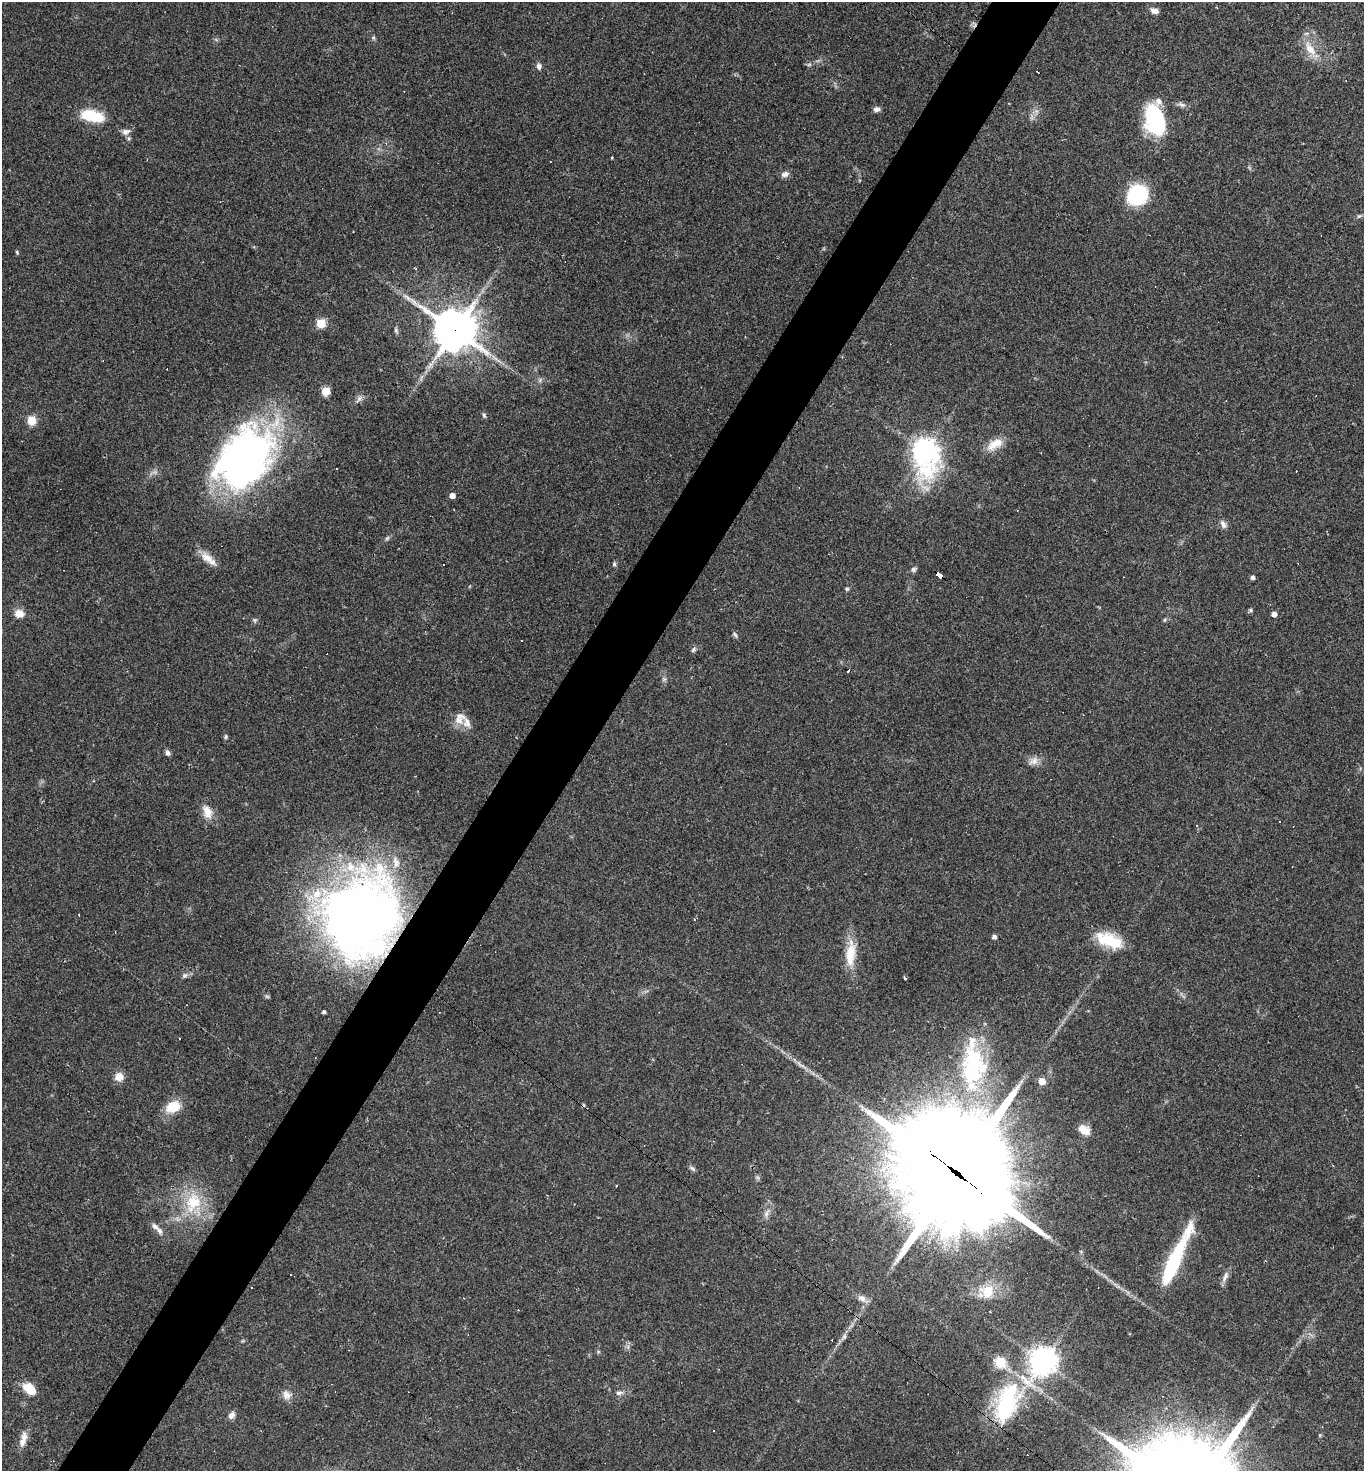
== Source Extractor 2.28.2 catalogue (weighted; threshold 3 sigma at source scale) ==
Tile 7 of 4 x 4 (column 3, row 2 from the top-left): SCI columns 2873-4234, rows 2940-4408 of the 5884 x 5878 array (HDU 1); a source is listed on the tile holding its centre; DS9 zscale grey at full resolution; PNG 1366 x 1473 px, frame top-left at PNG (2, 2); no overlay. Shown black and unused: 5% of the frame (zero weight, under 2 of 3 exposures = <1% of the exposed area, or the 3 px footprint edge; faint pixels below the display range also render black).
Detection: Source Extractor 2.28.2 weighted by HDU 2 'WHT'; one run over the whole footprint, this tile lists its part. Background 0.059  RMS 0.0059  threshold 0.0267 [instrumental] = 3 sigma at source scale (4.5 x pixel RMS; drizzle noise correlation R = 1.50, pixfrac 1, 0.05/0.05 arcsec/px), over >= 5 px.
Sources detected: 116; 1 too faint to see at this stretch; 1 inside a brighter object's white glare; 18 cosmic-ray / hot-pixel residue — not listed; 6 inside a brighter listed object's ellipse — not listed separately; the other 90 listed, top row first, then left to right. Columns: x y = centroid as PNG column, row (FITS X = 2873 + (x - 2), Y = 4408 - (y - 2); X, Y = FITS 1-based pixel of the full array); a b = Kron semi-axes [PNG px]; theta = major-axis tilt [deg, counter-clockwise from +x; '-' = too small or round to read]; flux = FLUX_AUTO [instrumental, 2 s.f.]
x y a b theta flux
1154 11 10 7 -13 3.2
373 37 6 5 - 0.95
1310 49 27 11 -58 10
539 66 8 6 -78 2.2
1182 105 12 7 -17 2.2
877 109 7 5 8 2.6
1036 111 8 6 -79 2.2
92 116 22 10 -11 26
1154 119 30 18 -77 59
126 132 11 7 21 2.9
129 138 7 5 -90 1.2
386 143 5 5 - 0.85
612 158 3 2 - 0.52
785 174 11 7 20 2.5
1137 195 17 16 - 62
220 202 3 2 - 0.34
1359 216 7 5 15 1.2
17 252 5 4 - 0.74
321 323 5 5 - 28
396 330 8 5 -80 1.3
455 330 14 13 - 2100
421 377 10 3 69 1.4
540 380 8 5 46 1.3
326 391 5 5 - 20
359 399 14 5 53 2.2
484 415 7 5 -72 1.1
31 420 5 5 - 25
995 444 24 11 31 9.4
925 451 13 9 -84 600
246 459 66 45 55 270
452 496 5 5 - 4
1223 524 13 8 -59 2.7
387 538 7 4 45 1.1
207 558 20 10 -35 7.4
443 564 3 3 - 3.6
614 564 6 5 - 1.1
913 569 7 7 - 1.5
939 575 7 4 -39 70
1253 577 4 4 - 1.7
847 589 6 5 - 0.96
1250 610 6 4 -15 0.99
19 614 11 9 -9 5.7
1274 614 4 4 - 3.8
254 620 6 5 - 1.1
1165 620 7 5 68 0.94
735 635 9 5 -49 1.3
693 650 8 6 47 1.4
664 679 7 5 44 1.3
460 718 18 15 57 7.1
226 737 6 5 - 0.95
168 753 7 5 -59 2
1033 761 14 10 32 4.3
207 812 20 12 -69 7.6
1197 826 3 3 - 5.9
362 918 82 73 75 470
994 937 4 4 - 2.1
1109 940 31 15 -21 22
850 954 36 12 85 16
185 975 8 6 31 1.7
905 978 4 3 - 0.95
324 1012 4 3 - 1.4
179 1038 2 2 - 0.4
801 1065 21 4 -37 4.1
973 1066 66 30 88 80
119 1077 12 11 - 4.8
1042 1081 5 5 - 8.8
173 1107 15 11 27 15
1084 1130 13 9 -31 7.3
692 1168 10 4 -34 1.3
956 1173 50 34 -40 17000
757 1177 6 5 - 1.2
193 1202 32 22 66 29
766 1214 10 6 69 2.5
155 1226 11 6 -42 2.9
1173 1263 60 14 66 44
1225 1277 17 6 65 3.2
252 1287 3 2 - 0.57
987 1291 20 19 - 13
862 1299 18 8 -32 4.1
844 1337 12 5 52 2.4
1043 1361 10 8 54 700
1000 1362 6 5 - 42
30 1389 14 9 -41 13
619 1393 11 6 7 2.3
286 1395 14 10 -75 4.3
1007 1403 50 25 69 67
231 1415 10 8 51 2.9
713 1430 3 3 - 3
1320 1435 5 3 - 0.68
23 1442 22 8 68 5.5
Overlapping masked pixels (flux is a lower limit): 5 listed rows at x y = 455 330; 939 575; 362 918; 956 1173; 1007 1403